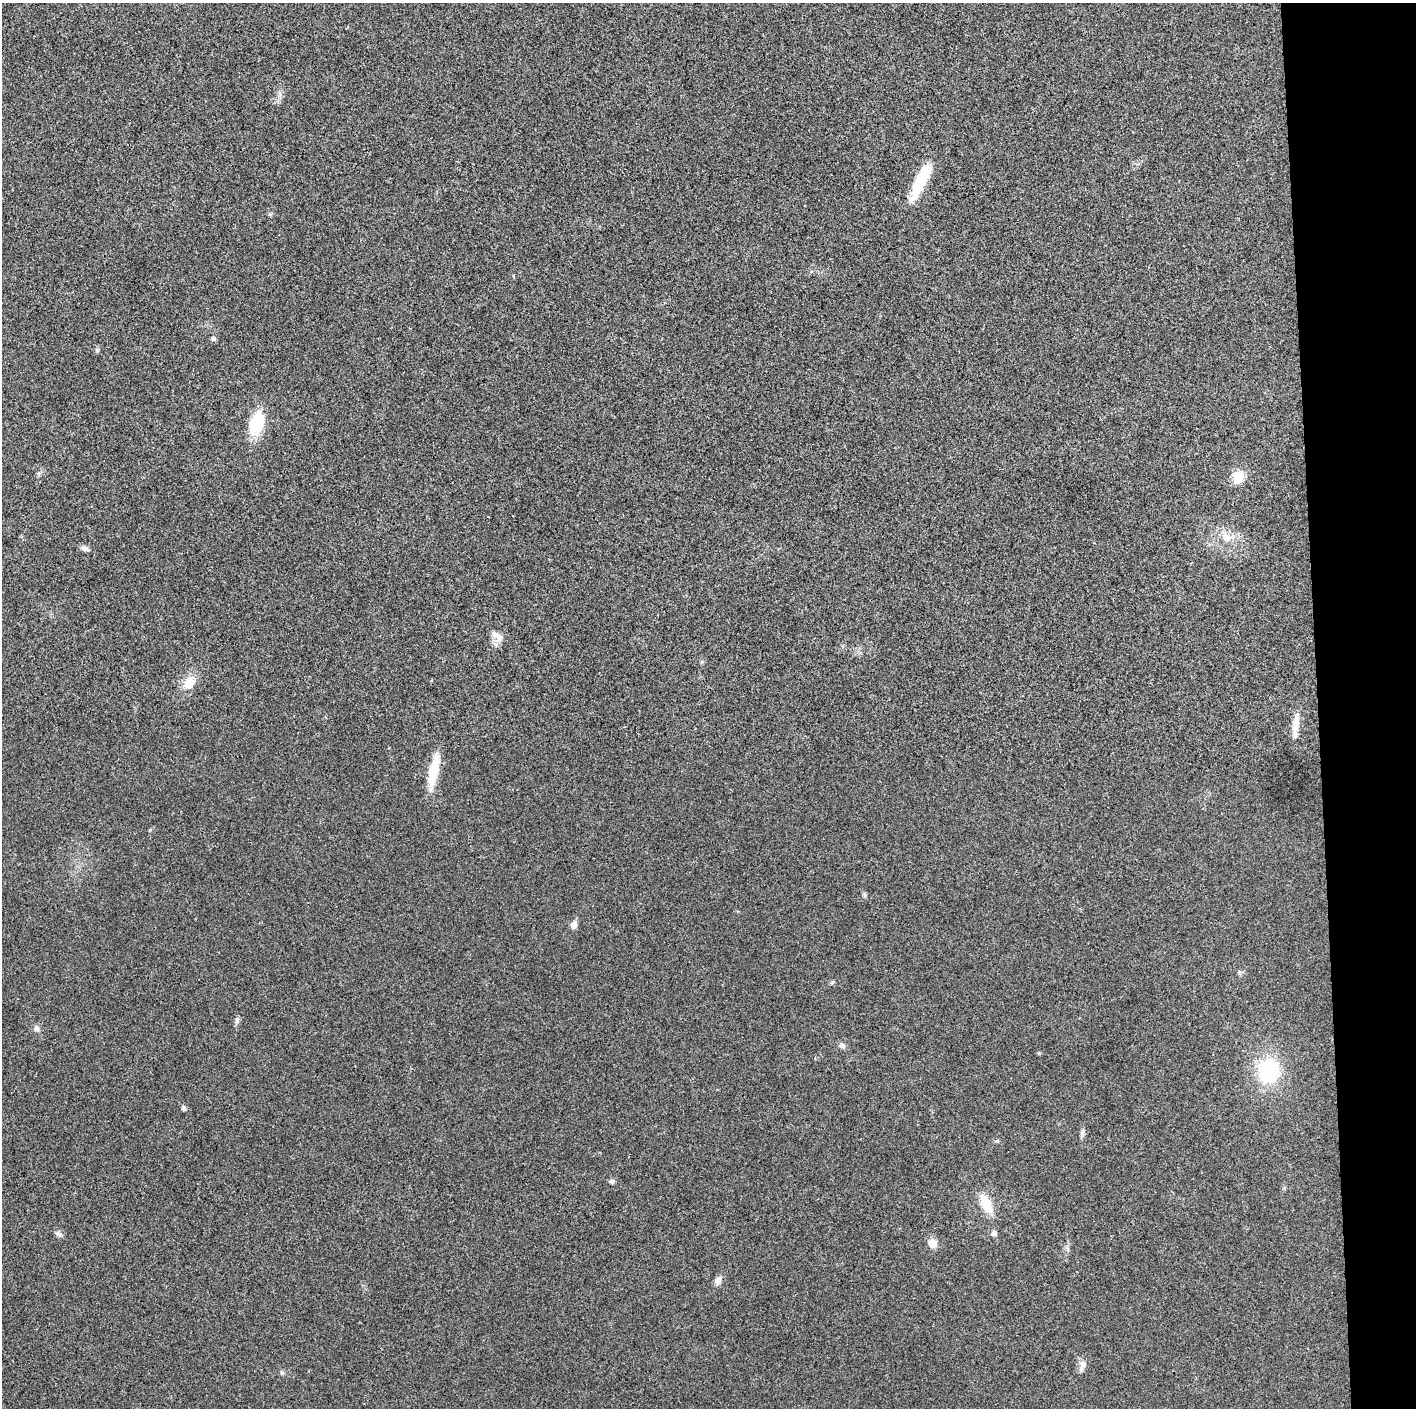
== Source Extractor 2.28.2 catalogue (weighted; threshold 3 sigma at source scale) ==
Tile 6 of 3 x 3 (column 3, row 2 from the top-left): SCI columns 2829-4242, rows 1411-2816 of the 4242 x 4224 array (HDU 1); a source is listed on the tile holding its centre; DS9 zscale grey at full resolution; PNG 1418 x 1410 px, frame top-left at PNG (2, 3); no overlay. Shown black and unused: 7% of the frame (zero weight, under 3 of 4 exposures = <1% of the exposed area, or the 3 px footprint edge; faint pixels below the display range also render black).
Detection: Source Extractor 2.28.2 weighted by HDU 2 'WHT'; one run over the whole footprint, this tile lists its part. Background 0.0231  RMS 0.0056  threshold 0.0254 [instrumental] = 3 sigma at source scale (4.5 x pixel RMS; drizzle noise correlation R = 1.50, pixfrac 1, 0.05/0.05 arcsec/px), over >= 5 px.
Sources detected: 28; all 28 listed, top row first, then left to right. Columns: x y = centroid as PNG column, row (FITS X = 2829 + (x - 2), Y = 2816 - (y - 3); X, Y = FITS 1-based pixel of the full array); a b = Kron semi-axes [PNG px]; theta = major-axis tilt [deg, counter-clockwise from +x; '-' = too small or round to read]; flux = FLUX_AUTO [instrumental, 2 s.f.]
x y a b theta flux
920 183 42 11 64 22
213 338 5 5 - 1.6
97 350 5 5 - 0.94
256 424 20 12 75 25
1238 477 12 11 - 10
1227 537 18 9 -15 6.8
85 549 11 5 -24 2
495 634 14 8 -32 3.7
189 683 19 13 46 8.4
1296 724 30 8 84 6.8
434 770 39 10 77 16
865 895 7 5 -74 0.97
574 925 8 7 - 3.1
1239 972 7 4 -89 0.92
832 982 6 4 44 0.75
237 1020 10 5 77 1.5
36 1028 8 7 - 2
842 1045 9 6 -21 1.8
1268 1071 21 18 87 41
184 1108 5 4 - 1.6
1082 1133 11 5 82 1.7
612 1181 7 5 -1 1.3
986 1204 22 11 -63 12
993 1233 7 6 - 1.7
59 1234 10 5 -20 1.7
932 1243 9 9 - 4.9
718 1280 9 8 - 2.9
1082 1365 15 8 80 3.1
Unlisted compact peaks at least as high as the median listed source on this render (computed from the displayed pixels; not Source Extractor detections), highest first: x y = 282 1373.